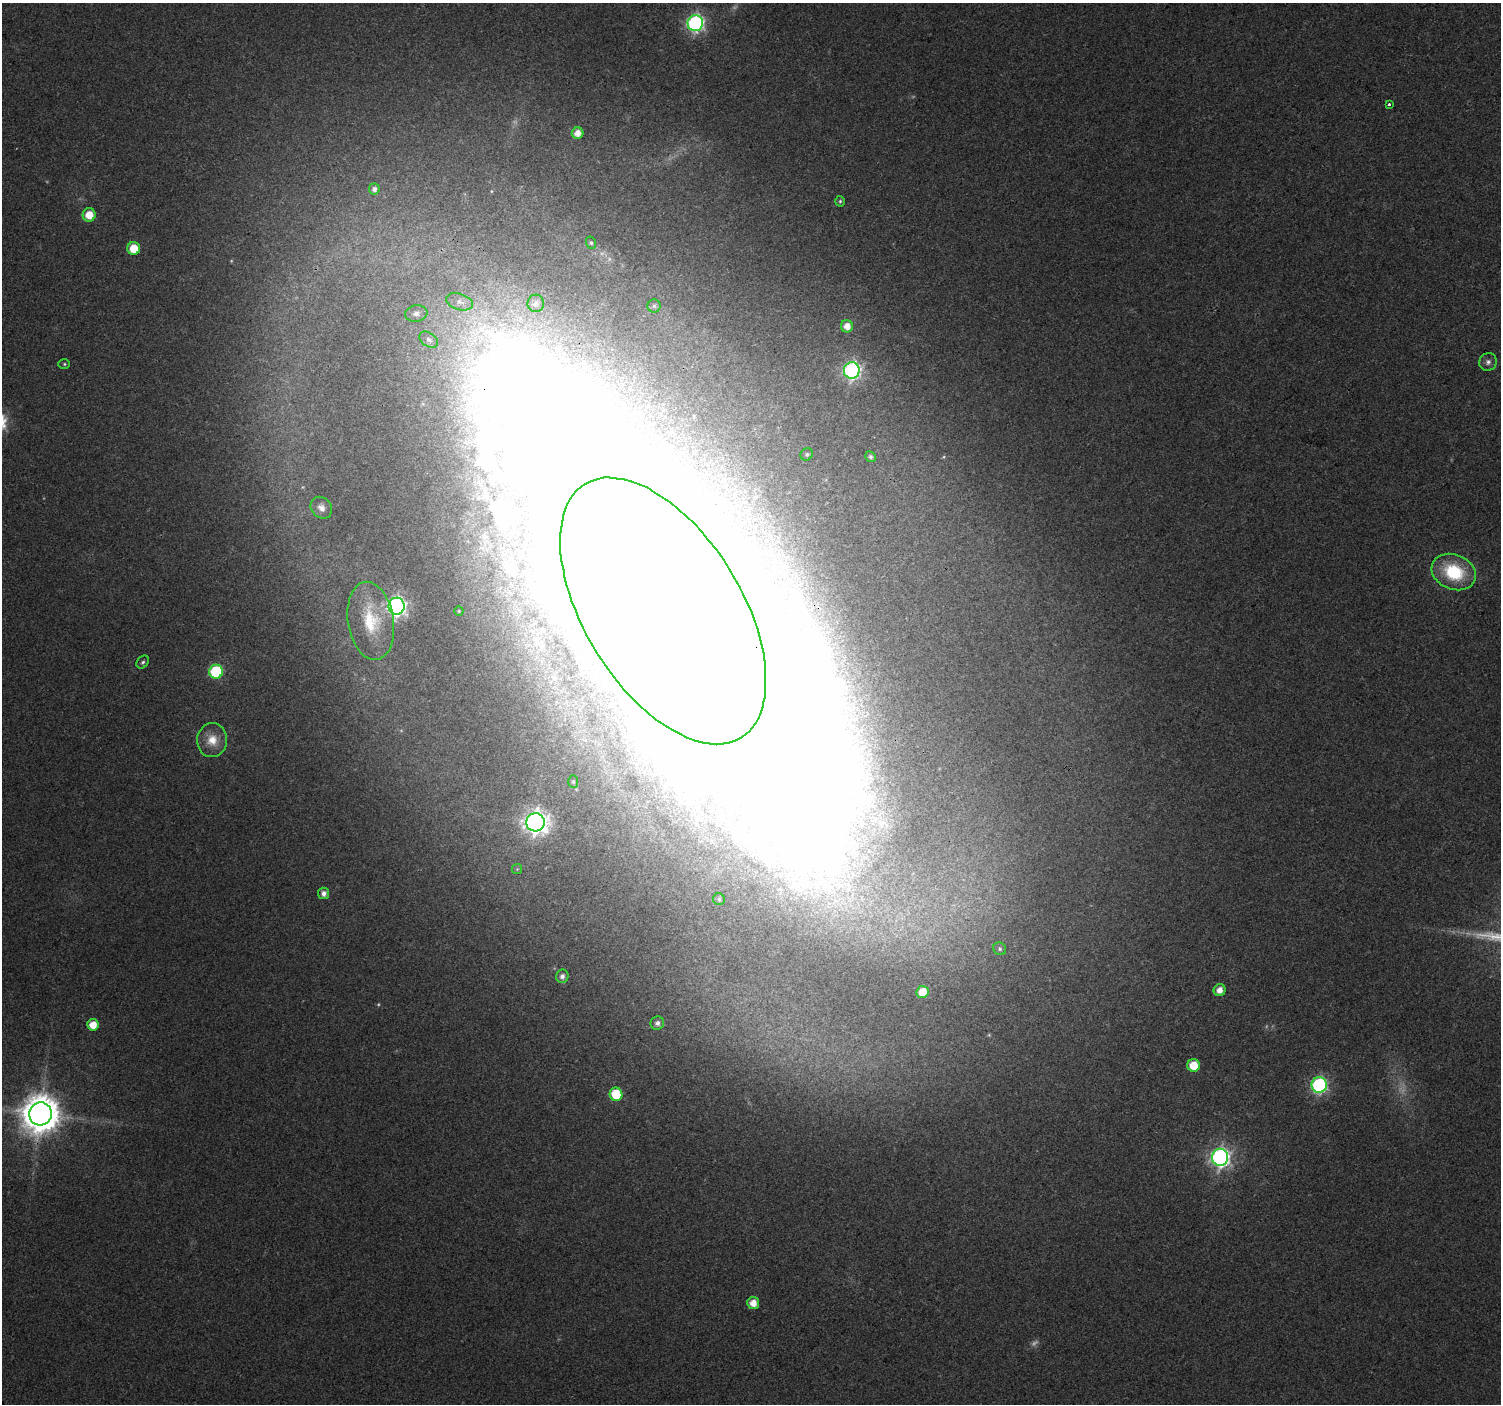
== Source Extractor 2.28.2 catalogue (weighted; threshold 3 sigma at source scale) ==
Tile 10 of 4 x 4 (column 2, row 3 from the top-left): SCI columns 1508-3006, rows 1549-2950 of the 6010 x 5964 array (HDU 1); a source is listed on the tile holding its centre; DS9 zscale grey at full resolution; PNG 1503 x 1406 px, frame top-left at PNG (2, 3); each listed source drawn as its Kron ellipse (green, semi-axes under 4 px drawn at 4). Shown black and unused: <1% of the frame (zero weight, under 3 of 4 exposures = <1% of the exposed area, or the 3 px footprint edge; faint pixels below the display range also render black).
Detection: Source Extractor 2.28.2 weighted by HDU 2 'WHT'; one run over the whole footprint, this tile lists its part. Background 0.037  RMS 0.004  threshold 0.0179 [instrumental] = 3 sigma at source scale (4.5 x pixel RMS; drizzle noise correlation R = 1.50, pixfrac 1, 0.0396/0.0396 arcsec/px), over >= 5 px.
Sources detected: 57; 6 too faint to see at this stretch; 6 inside a brighter object's white glare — neither listed nor drawn; the other 45 listed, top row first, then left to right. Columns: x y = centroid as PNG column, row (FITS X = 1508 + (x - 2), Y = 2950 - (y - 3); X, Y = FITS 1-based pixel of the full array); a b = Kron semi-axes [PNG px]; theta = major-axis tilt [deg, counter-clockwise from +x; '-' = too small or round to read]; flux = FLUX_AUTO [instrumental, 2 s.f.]
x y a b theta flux
695 23 8 8 - 140
1389 104 3 3 - 3.7
578 133 6 5 - 4
374 189 5 5 - 1.6
840 201 5 4 - 0.68
89 215 6 6 - 7.8
591 243 6 5 - 0.72
134 248 6 6 - 9.9
459 302 14 8 -18 3.2
536 303 9 8 - 2.6
654 306 6 6 - 1
416 313 11 8 9 2.6
847 326 6 6 - 3.8
429 340 10 7 -33 1.9
1488 362 9 8 - 1.9
64 364 6 5 - 0.64
852 370 8 8 - 140
807 454 6 6 - 0.82
870 457 5 5 - 1
321 508 12 9 -47 2.8
1454 572 23 17 -22 25
397 606 8 8 - 180
459 611 5 4 - 0.5
663 611 149 78 -58 3900
371 621 39 23 -81 19
143 662 7 5 50 0.93
216 672 7 7 - 41
212 740 17 15 84 7.3
573 782 6 5 - 0.72
535 822 9 9 - 340
517 869 5 5 - 0.52
324 893 5 5 - 2.4
719 899 6 6 - 0.91
1000 949 7 6 - 0.91
562 976 7 6 - 2
1220 990 6 6 - 3.8
922 992 6 6 - 8.4
657 1023 7 6 - 1.5
93 1025 6 5 - 6.4
1194 1065 6 6 - 9.9
1319 1085 8 7 - 95
616 1094 6 6 - 15
40 1114 11 11 - 1200
1220 1157 8 8 - 210
753 1303 6 6 - 4.8
Overlapping masked pixels (flux is a lower limit): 1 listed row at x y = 663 611